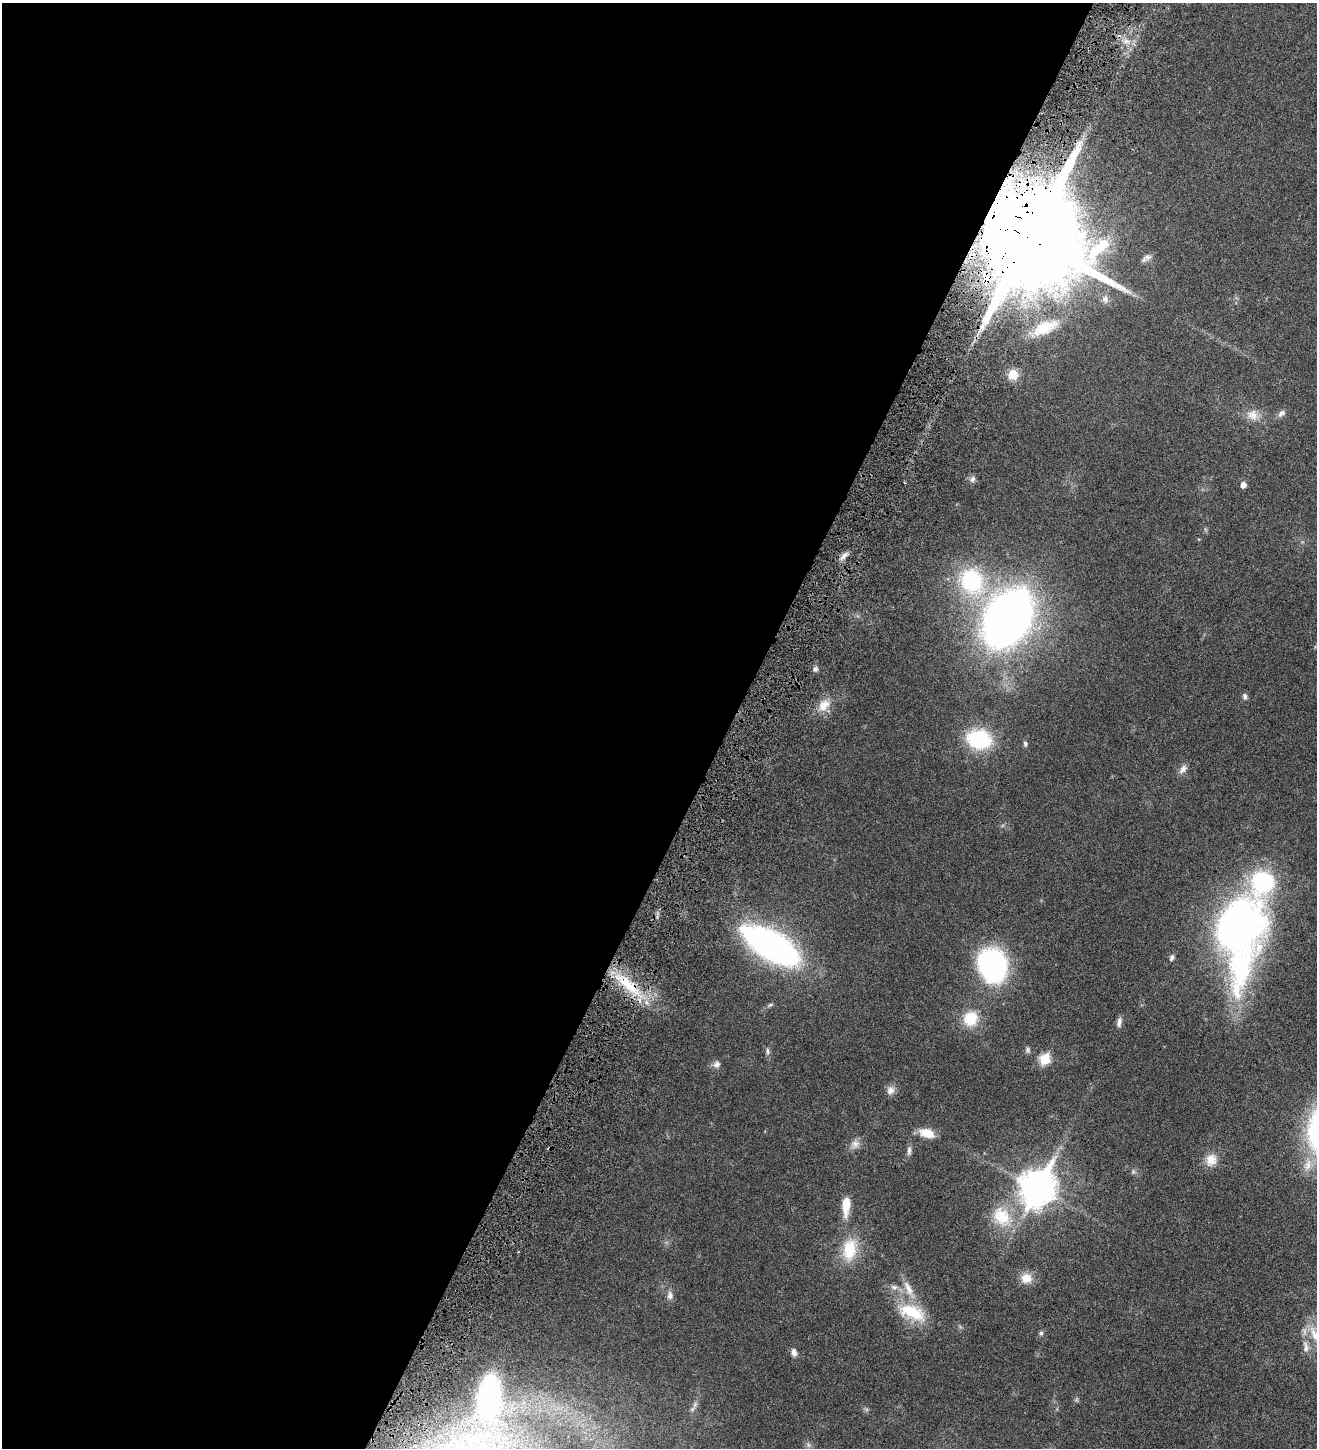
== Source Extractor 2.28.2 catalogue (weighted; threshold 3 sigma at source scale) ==
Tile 5 of 4 x 4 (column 1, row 2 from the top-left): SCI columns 289-1603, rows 2987-4432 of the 5971 x 5969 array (HDU 1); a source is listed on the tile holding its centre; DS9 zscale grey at full resolution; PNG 1319 x 1450 px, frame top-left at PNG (2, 3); no overlay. Shown black and unused: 55% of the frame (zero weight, under 4 of 8 exposures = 6% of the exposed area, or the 3 px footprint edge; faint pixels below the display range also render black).
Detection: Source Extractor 2.28.2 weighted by HDU 2 'WHT'; one run over the whole footprint, this tile lists its part. Background 0.0183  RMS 0.0026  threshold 0.0107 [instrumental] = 3 sigma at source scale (4.09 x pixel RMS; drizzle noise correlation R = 1.36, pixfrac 0.8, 0.05/0.05 arcsec/px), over >= 5 px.
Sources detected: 52; all 52 listed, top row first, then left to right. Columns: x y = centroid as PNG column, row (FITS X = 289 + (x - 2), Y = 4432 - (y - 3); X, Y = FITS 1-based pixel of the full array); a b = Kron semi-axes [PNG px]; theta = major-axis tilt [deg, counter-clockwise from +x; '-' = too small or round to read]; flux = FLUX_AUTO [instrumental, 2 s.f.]
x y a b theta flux
1029 238 27 24 -34 7500
1147 257 11 8 23 0.8
1105 299 11 8 -83 1.1
1045 327 33 14 24 6.2
1013 374 12 12 - 2.6
1281 413 13 6 40 0.8
1253 415 15 14 - 2.2
972 479 9 7 72 0.67
1243 485 5 5 - 1.2
844 556 13 5 44 0.95
971 581 36 30 -59 18
1007 618 34 23 59 200
815 669 6 6 - 0.5
1245 696 8 6 -75 0.54
824 705 19 12 42 2.8
979 739 26 19 -12 14
1025 744 8 5 -84 0.44
1183 769 13 8 53 1
1263 882 29 23 66 20
1236 926 47 40 41 93
771 945 49 21 -31 76
1172 957 8 5 59 0.51
992 966 28 22 -67 43
1241 968 63 27 79 30
628 985 44 13 -42 9.3
770 1005 8 4 35 0.35
970 1019 18 17 - 5.2
1119 1022 14 6 80 0.92
1028 1050 8 7 - 0.49
768 1051 9 5 -85 0.53
1045 1059 6 6 - 10
717 1064 8 7 - 0.95
890 1090 11 10 - 1.2
927 1133 17 10 -17 3.1
855 1144 12 10 17 1.3
909 1151 13 5 87 0.78
1211 1160 18 15 72 2.5
1133 1172 7 4 73 0.32
1037 1188 13 11 61 390
846 1205 19 7 88 4.3
1002 1216 30 23 -54 7.7
849 1250 31 18 81 6.9
1026 1278 15 13 10 2.4
894 1287 9 7 -2 0.8
908 1289 26 9 -65 2.7
670 1295 11 8 -88 1
912 1312 37 17 -23 8.1
1041 1333 6 6 - 0.4
1316 1336 25 11 -57 3.8
1306 1347 16 7 -80 1.3
794 1352 9 6 -78 0.94
489 1396 44 21 84 40
Overlapping masked pixels (flux is a lower limit): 2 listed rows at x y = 1029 238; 628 985
Isophote crosses this tile's border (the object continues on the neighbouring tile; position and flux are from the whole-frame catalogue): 1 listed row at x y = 1316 1336